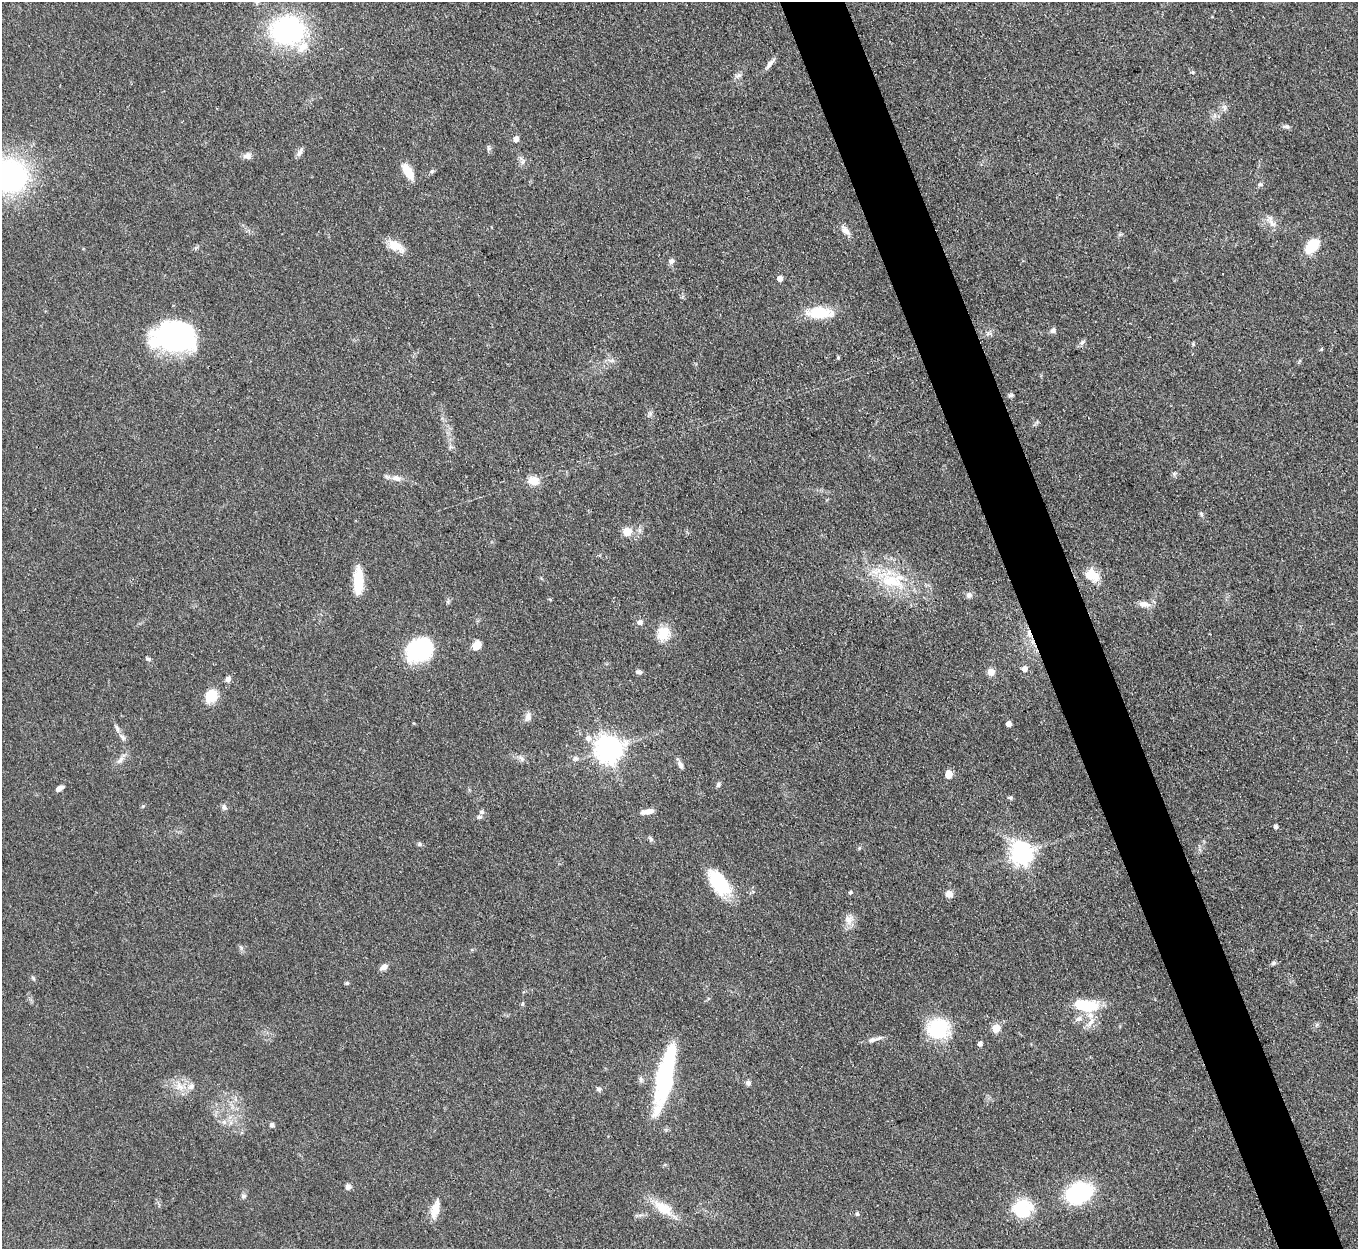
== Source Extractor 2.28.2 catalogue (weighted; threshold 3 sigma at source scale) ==
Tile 6 of 4 x 4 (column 2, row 2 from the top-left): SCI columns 1359-2714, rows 2770-4016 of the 5427 x 5413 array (HDU 1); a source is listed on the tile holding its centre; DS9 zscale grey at full resolution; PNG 1360 x 1251 px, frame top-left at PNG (2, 2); no overlay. Shown black and unused: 5% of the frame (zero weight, under 3 of 4 exposures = <1% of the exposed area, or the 3 px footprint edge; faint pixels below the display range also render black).
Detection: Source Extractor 2.28.2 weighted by HDU 2 'WHT'; one run over the whole footprint, this tile lists its part. Background 0.0823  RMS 0.0061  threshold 0.0273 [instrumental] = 3 sigma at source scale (4.5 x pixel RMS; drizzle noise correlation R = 1.50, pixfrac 1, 0.05/0.05 arcsec/px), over >= 5 px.
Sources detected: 112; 1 inside a brighter object's white glare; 1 cosmic-ray / hot-pixel residue — not listed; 6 inside a brighter listed object's ellipse — not listed separately; the other 104 listed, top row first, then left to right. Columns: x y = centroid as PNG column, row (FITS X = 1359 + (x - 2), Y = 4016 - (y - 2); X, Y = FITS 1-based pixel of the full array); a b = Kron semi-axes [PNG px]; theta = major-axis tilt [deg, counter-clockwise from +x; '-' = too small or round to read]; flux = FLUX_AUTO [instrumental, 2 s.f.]
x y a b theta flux
287 31 28 24 3 110
770 63 17 6 52 3.1
1193 72 6 3 -70 0.82
738 76 10 6 22 2
1224 107 9 6 -72 2
1286 126 11 5 0 1.7
516 139 5 5 - 4.5
488 148 10 4 -90 1.2
299 152 12 6 61 2.2
247 156 12 9 12 3
522 162 6 6 - 1.7
432 171 6 4 44 1
408 172 18 8 -61 12
8 176 26 23 -2 170
1260 184 7 5 -1 1.2
1272 223 21 7 -41 4.4
845 230 16 7 -52 3.8
396 246 22 11 -27 9.3
1312 246 18 12 46 15
671 261 8 6 57 2.1
780 279 5 5 - 3.8
818 312 32 14 1 19
1053 330 8 6 35 2
989 333 10 4 9 1.6
175 337 44 29 -2 98
1082 342 9 5 62 1.6
1193 344 6 4 -46 0.71
1321 349 5 4 - 0.74
838 358 5 4 - 0.73
611 360 9 4 -8 1.8
1011 395 7 5 29 1.2
1174 474 6 5 - 1.1
396 478 13 8 -22 4.2
533 481 12 10 -7 8.6
1201 514 6 5 - 1.1
627 532 10 9 - 7.3
1092 575 20 15 -37 10
358 581 30 10 90 18
891 581 41 22 -30 36
969 595 8 7 - 2.1
550 599 5 3 - 0.61
1144 604 15 8 -7 4.4
640 622 7 7 - 2.3
663 633 16 14 62 12
476 646 9 7 53 8.3
419 651 32 26 42 41
148 658 7 4 -7 1
1024 669 7 7 - 2.9
639 672 9 5 -18 1.6
991 672 9 9 - 3.8
228 679 7 6 - 2.5
211 696 14 12 61 14
528 716 12 8 82 3.1
1009 724 4 4 - 4.4
122 737 12 6 -49 2.2
588 738 8 8 - 3.4
608 749 9 8 - 680
120 759 13 6 43 2.9
521 759 10 5 -39 2
575 759 8 7 - 2.1
680 765 11 6 -65 2.4
949 774 5 5 - 12
718 785 7 5 61 1.3
59 789 8 5 32 2.8
1010 798 7 5 -10 1
224 807 9 6 -69 1.8
482 812 7 6 - 1.3
647 812 18 6 9 4.6
479 817 8 5 8 1.4
1276 827 5 4 - 1.7
650 839 9 5 -50 1.3
419 844 6 5 - 1.1
859 848 6 4 47 0.79
1021 853 8 7 - 410
719 882 36 18 -54 28
850 892 6 4 44 0.9
949 894 8 7 - 4.3
849 920 14 12 87 5.1
1274 963 7 5 39 1.2
384 967 10 7 35 2.9
33 978 7 4 -46 0.92
347 983 6 4 15 0.96
522 1004 5 5 - 0.84
1086 1005 30 14 -6 23
1078 1019 13 7 20 3.2
1091 1022 16 7 55 4.7
996 1028 5 5 - 15
938 1029 18 17 - 48
872 1040 13 6 13 3
980 1044 5 4 - 2.5
665 1077 59 15 78 78
641 1079 8 6 -88 1.7
748 1083 7 6 - 1.9
180 1086 15 11 -56 7.2
599 1089 7 6 - 1.3
224 1122 7 5 -46 1.6
272 1125 5 4 - 2.4
348 1187 7 6 - 2.2
1078 1193 21 15 27 71
243 1196 7 6 - 1.5
663 1208 32 15 -34 14
1022 1208 26 23 11 23
435 1210 23 9 73 8.7
857 1214 5 4 - 1.3
Isophote crosses this tile's border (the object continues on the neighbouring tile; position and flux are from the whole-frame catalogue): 1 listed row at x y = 8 176